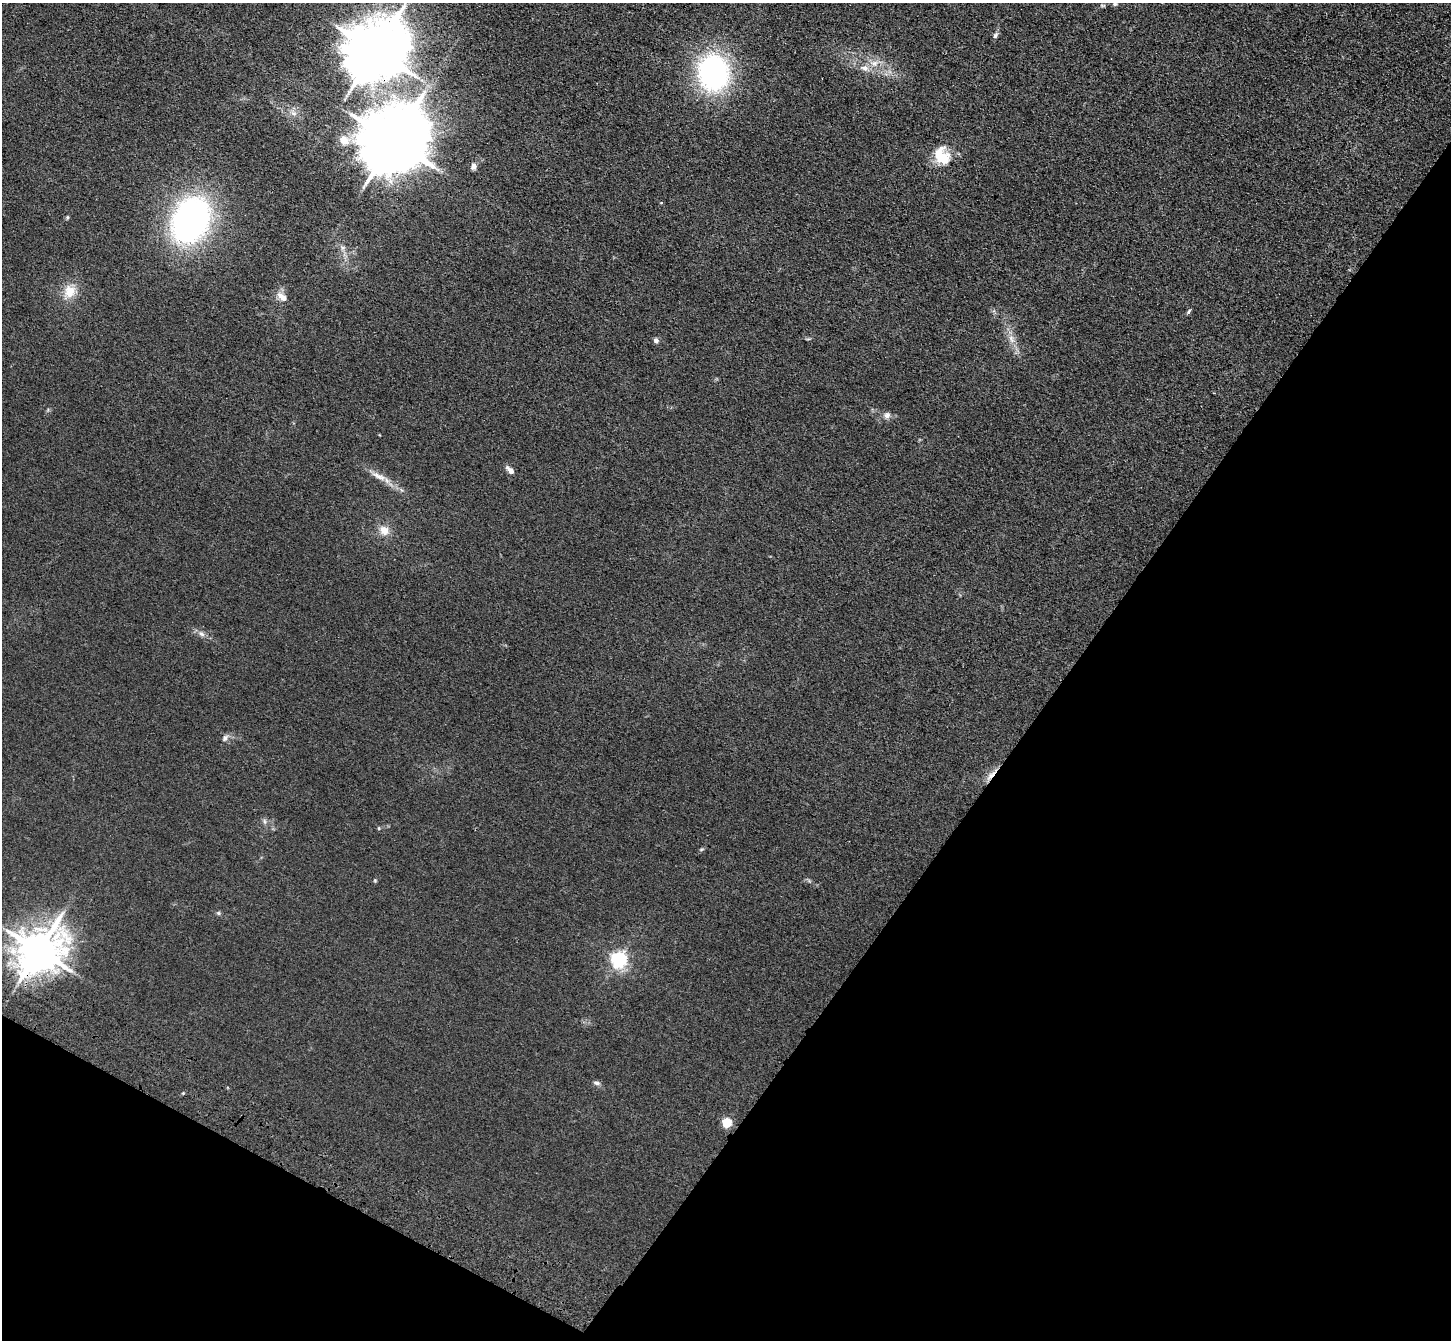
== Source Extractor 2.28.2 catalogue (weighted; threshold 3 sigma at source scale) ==
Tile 15 of 4 x 4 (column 3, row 4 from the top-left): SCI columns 2972-4420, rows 393-1730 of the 5943 x 6001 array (HDU 1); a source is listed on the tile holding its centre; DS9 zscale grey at full resolution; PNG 1453 x 1342 px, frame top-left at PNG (2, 3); no overlay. Shown black and unused: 32% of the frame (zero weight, under 3 of 4 exposures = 6% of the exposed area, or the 3 px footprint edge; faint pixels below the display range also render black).
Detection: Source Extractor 2.28.2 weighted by HDU 2 'WHT'; one run over the whole footprint, this tile lists its part. Background 0.0196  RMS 0.0052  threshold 0.0234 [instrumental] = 3 sigma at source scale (4.5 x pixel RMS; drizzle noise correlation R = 1.50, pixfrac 1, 0.05/0.05 arcsec/px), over >= 5 px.
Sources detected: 34; all 34 listed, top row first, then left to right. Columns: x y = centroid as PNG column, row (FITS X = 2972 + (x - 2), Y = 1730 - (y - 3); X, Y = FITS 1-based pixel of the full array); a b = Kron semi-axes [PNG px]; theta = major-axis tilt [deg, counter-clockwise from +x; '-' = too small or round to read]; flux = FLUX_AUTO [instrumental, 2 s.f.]
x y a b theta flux
1115 4 6 5 - 0.95
995 36 8 5 52 1.3
376 51 18 15 46 3700
874 63 10 9 - 3.7
864 68 10 7 -8 2.9
713 73 34 29 -85 96
293 113 7 4 -18 1.2
344 140 11 10 - 6.1
393 141 19 16 47 4900
941 156 21 16 -59 15
473 166 7 6 - 2
661 202 3 3 - 0.58
190 220 39 29 64 170
70 291 17 15 61 8.5
283 297 15 7 -38 3.8
1188 312 7 4 61 0.85
1011 339 14 7 -66 3.8
656 341 6 5 - 1.8
887 415 9 8 - 2.2
510 470 11 5 -44 2.8
379 476 25 7 -27 5.4
384 530 13 11 -57 5.3
202 634 9 6 -27 1.9
225 738 9 7 54 1.9
991 775 18 5 45 3.5
264 821 7 4 -71 0.99
379 828 5 3 - 0.49
701 850 6 4 20 0.65
375 881 5 3 - 0.51
218 913 6 5 - 0.83
39 950 13 11 38 1800
619 960 6 6 - 160
597 1083 9 5 -10 1.3
727 1123 5 5 - 26
Overlapping masked pixels (flux is a lower limit): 3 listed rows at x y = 376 51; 991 775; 39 950